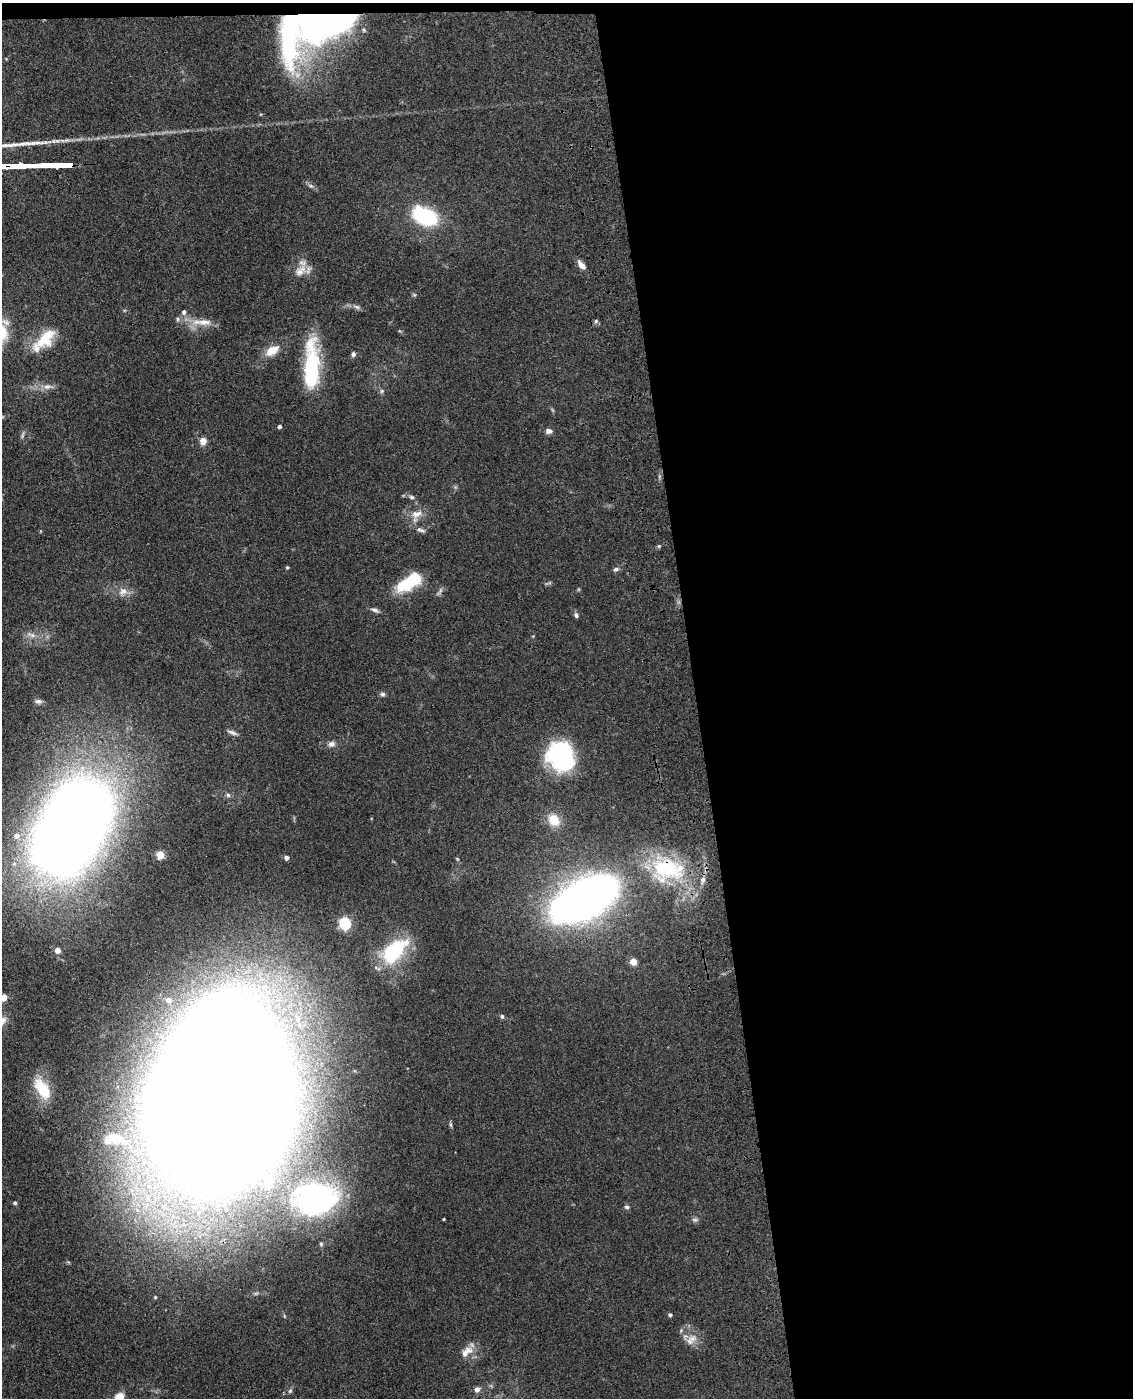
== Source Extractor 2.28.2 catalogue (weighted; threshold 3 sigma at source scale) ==
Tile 4 of 4 x 3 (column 4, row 1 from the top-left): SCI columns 3511-4641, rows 2942-4337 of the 4757 x 4590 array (HDU 1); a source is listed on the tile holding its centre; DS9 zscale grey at full resolution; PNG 1135 x 1400 px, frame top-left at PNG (2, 3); no overlay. Shown black and unused: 39% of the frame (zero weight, under 3 of 4 exposures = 6% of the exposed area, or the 3 px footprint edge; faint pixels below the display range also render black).
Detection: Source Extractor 2.28.2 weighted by HDU 2 'WHT'; one run over the whole footprint, this tile lists its part. Background 0.0701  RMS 0.006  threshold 0.0271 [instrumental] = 3 sigma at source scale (4.5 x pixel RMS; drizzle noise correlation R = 1.50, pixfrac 1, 0.05/0.05 arcsec/px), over >= 5 px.
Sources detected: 80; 1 too faint to see at this stretch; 4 inside a brighter object's white glare — not listed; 4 inside a brighter listed object's ellipse — not listed separately; the other 71 listed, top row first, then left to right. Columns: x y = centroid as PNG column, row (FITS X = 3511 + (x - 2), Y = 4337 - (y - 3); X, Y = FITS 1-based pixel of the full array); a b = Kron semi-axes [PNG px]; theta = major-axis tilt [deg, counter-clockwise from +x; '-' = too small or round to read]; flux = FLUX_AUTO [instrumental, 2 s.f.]
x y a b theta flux
324 24 83 34 18 160
311 186 8 6 -16 1.7
425 216 21 13 -25 58
582 265 12 6 -49 4.3
301 271 21 13 46 8
414 295 6 5 - 0.86
356 307 12 6 -21 2.1
184 312 7 5 90 1.8
177 319 6 4 -90 0.97
596 321 6 5 - 1.1
204 322 28 10 2 8.8
46 338 34 15 44 21
272 350 17 10 33 9.3
353 354 6 5 - 1.6
311 366 53 15 89 54
48 387 16 7 1 4.2
382 391 7 5 23 1.2
2 417 6 4 18 0.82
279 426 4 4 - 1.7
548 431 8 6 -8 2.5
23 434 13 4 72 1.4
203 441 5 4 - 12
411 497 9 6 -20 1.7
416 515 20 13 54 8
421 530 13 6 -20 2.4
659 546 5 4 - 0.8
287 567 4 4 - 0.72
616 569 8 5 23 1.7
402 584 20 19 - 16
123 592 14 11 42 5.2
375 610 12 5 -24 2
576 615 7 5 -57 1.5
31 635 16 6 -13 3.9
382 694 7 6 - 1.5
38 701 10 6 -7 2.2
232 732 15 5 -21 2.1
332 744 9 8 - 2.7
561 756 31 27 -60 62
228 795 6 6 - 1.3
554 820 17 14 -51 11
72 827 70 43 62 1300
17 836 8 7 - 3.9
160 855 5 5 - 20
286 858 4 4 - 2.3
666 868 46 36 -14 60
584 899 42 22 29 620
345 923 6 5 - 81
57 950 5 5 - 5
394 951 34 17 44 48
633 962 5 4 - 12
4 997 5 4 - 11
168 1000 10 9 - 5
502 1016 6 5 - 1.2
42 1088 28 14 -60 24
222 1098 92 60 85 6600
451 1125 8 4 -88 1
114 1139 30 16 1 22
149 1186 12 9 -49 8.7
315 1199 59 41 9 150
15 1203 4 4 - 1.2
627 1207 6 5 - 1.3
444 1219 3 3 - 0.5
695 1220 10 5 4 1.5
321 1244 8 5 -89 1.3
155 1297 3 3 - 0.67
670 1315 4 4 - 1.3
692 1339 14 12 49 6.3
467 1352 21 10 40 6.7
477 1389 7 6 - 2.7
290 1391 7 4 45 1
119 1398 13 8 55 11
Overlapping masked pixels (flux is a lower limit): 3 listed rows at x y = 324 24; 666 868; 584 899
Isophote crosses this tile's border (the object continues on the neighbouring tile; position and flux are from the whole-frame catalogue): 3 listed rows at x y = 2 417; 4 997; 119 1398